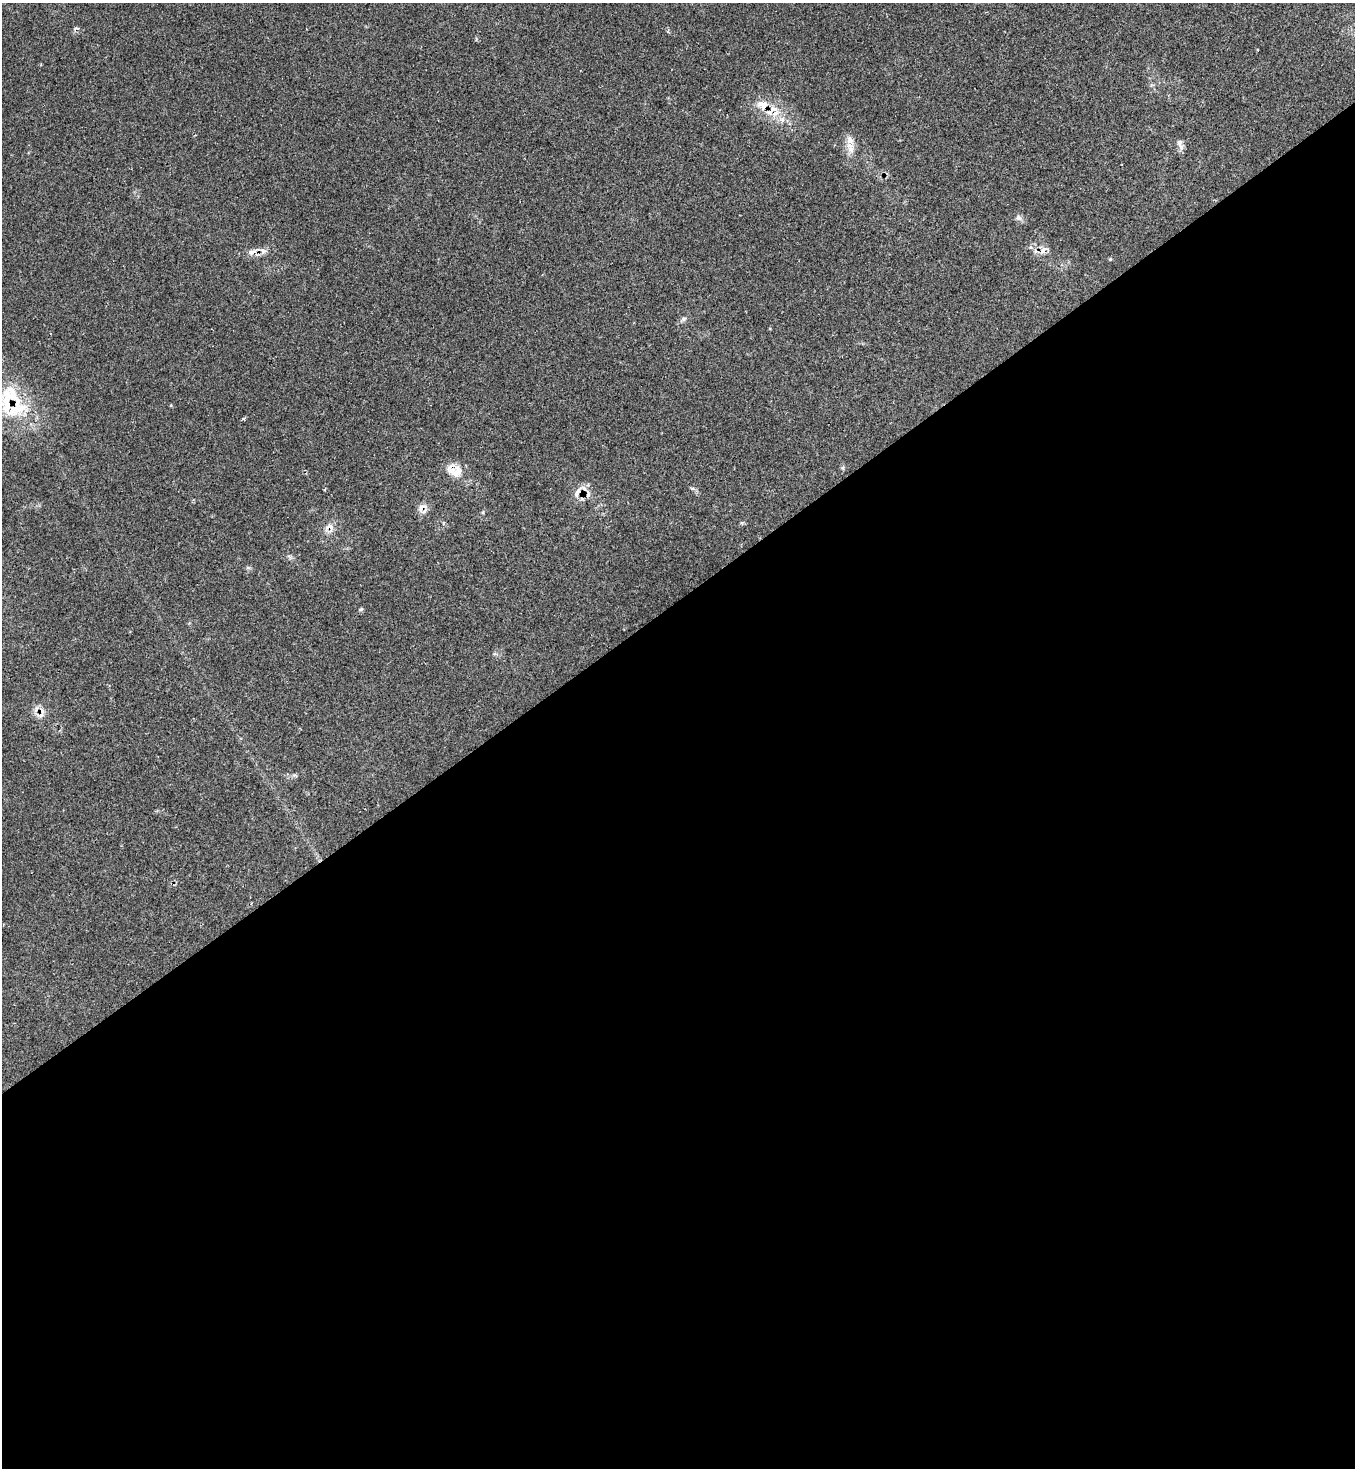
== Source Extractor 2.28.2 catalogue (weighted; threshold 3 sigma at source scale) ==
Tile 15 of 4 x 4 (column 3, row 4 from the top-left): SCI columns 2860-4212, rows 20-1485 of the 5874 x 5886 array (HDU 1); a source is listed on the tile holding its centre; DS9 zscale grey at full resolution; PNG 1357 x 1470 px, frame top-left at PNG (2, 3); no overlay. Shown black and unused: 59% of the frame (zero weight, under 2 of 3 exposures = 1% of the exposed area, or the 3 px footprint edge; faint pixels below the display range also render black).
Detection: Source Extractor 2.28.2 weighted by HDU 2 'WHT'; one run over the whole footprint, this tile lists its part. Background 0.0689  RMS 0.0065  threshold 0.0294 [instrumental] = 3 sigma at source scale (4.5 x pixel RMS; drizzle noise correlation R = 1.50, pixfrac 1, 0.05/0.05 arcsec/px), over >= 5 px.
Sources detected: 23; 4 cosmic-ray / hot-pixel residue — not listed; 4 inside a brighter listed object's ellipse — not listed separately; the other 15 listed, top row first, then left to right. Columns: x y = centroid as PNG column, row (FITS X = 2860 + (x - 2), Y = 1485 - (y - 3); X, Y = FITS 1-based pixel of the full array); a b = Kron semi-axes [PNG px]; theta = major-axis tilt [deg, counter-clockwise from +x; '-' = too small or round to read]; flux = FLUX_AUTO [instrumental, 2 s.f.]
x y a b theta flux
762 105 18 12 -2 8.3
850 140 12 9 -58 4.4
1180 147 12 5 -72 2.6
1019 218 9 7 -30 2.2
1043 250 15 7 46 3.5
263 251 8 8 - 2.7
252 252 14 6 27 3.3
1110 259 4 4 - 0.64
684 319 7 5 22 1.5
10 395 32 27 12 29
455 471 22 16 -30 10
578 492 20 6 63 4
422 508 16 8 45 4.1
330 527 14 10 -59 4.6
361 609 6 4 44 0.89
Overlapping masked pixels (flux is a lower limit): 5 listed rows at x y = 762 105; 10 395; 578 492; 422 508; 330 527
Isophote crosses this tile's border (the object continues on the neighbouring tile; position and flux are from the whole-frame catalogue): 1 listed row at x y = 10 395